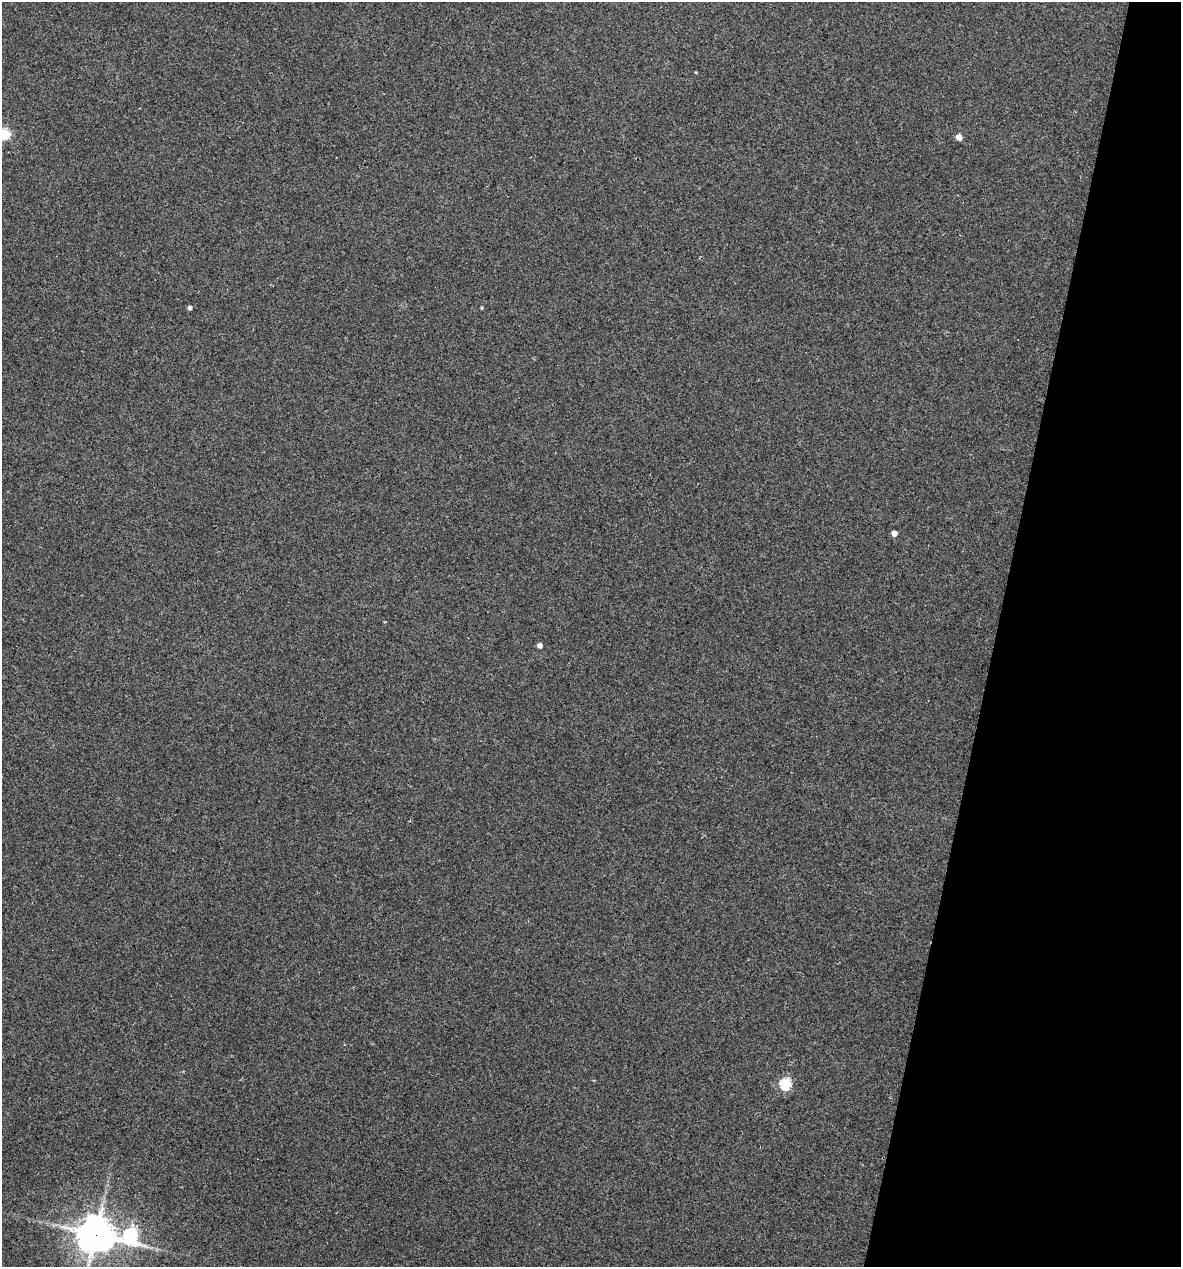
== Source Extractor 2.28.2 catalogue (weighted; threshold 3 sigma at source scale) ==
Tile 8 of 4 x 4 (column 4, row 2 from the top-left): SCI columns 3782-4960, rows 2533-3797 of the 5084 x 5064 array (HDU 1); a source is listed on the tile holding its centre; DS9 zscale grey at full resolution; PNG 1183 x 1269 px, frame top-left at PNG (2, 2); no overlay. Shown black and unused: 16% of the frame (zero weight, under 3 of 4 exposures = <1% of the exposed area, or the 3 px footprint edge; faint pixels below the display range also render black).
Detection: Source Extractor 2.28.2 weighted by HDU 2 'WHT'; one run over the whole footprint, this tile lists its part. Background 0.0888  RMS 0.0058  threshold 0.026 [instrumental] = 3 sigma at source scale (4.5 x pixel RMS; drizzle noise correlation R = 1.50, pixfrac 1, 0.05/0.05 arcsec/px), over >= 5 px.
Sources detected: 9; all 9 listed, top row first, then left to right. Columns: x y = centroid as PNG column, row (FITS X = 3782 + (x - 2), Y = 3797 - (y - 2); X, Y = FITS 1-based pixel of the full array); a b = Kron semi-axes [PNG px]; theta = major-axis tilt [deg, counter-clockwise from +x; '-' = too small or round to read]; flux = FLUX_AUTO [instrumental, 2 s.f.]
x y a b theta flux
4 134 6 5 - 55
959 137 5 4 - 5.5
190 307 4 4 - 1.8
482 308 4 3 - 0.6
894 533 5 4 - 4.7
540 645 4 4 - 3
785 1083 6 5 - 57
95 1234 11 11 - 1200
130 1235 8 8 - 110
Overlapping masked pixels (flux is a lower limit): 1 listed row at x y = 95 1234
Isophote crosses this tile's border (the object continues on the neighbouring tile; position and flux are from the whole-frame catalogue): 2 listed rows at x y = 4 134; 95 1234